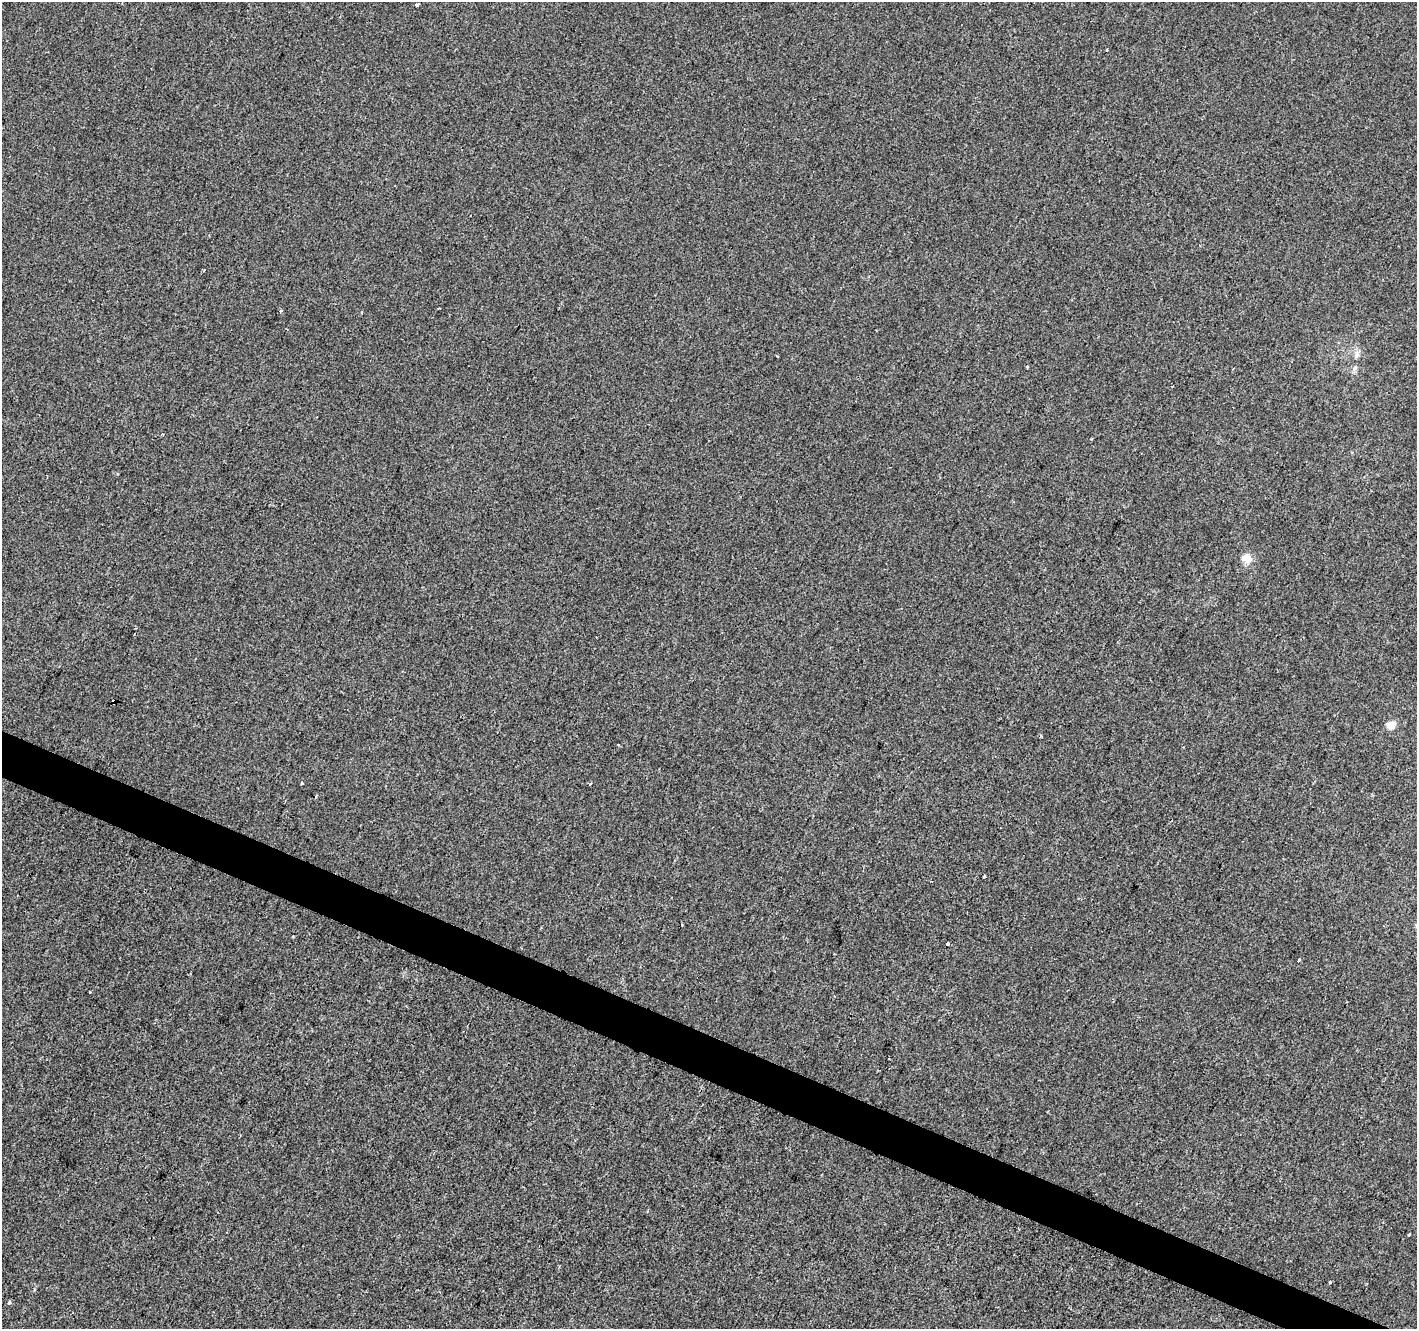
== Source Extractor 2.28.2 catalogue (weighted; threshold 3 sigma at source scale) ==
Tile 6 of 4 x 4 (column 2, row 2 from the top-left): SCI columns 1422-2836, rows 2924-4250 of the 5667 x 5782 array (HDU 1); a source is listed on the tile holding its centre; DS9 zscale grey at full resolution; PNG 1419 x 1331 px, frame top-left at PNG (2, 2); no overlay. Shown black and unused: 3% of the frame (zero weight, under 2 of 3 exposures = <1% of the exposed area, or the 3 px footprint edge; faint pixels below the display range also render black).
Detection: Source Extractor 2.28.2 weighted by HDU 2 'WHT'; one run over the whole footprint, this tile lists its part. Background -6.41e-04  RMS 0.0041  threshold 0.0186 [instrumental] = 3 sigma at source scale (4.5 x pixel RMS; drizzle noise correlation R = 1.50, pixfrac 1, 0.0396/0.0396 arcsec/px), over >= 5 px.
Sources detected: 24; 3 cosmic-ray / hot-pixel residue — not listed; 1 inside a brighter listed object's ellipse — not listed separately; the other 20 listed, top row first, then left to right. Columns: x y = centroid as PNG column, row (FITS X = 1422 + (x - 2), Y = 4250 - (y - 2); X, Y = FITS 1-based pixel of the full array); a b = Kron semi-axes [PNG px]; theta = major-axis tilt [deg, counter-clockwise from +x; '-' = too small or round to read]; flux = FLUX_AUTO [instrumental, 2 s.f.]
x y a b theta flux
417 5 4 3 - 0.87
1107 50 3 3 - 0.73
439 308 2 2 - 0.36
1356 355 8 6 69 1.3
777 356 3 2 - 0.34
1027 367 3 2 - 0.54
1354 368 8 6 49 1.2
162 434 3 3 - 0.4
1092 439 4 3 - 0.5
1245 558 12 12 - 3
1391 725 10 8 12 3.3
301 783 3 3 - 0.57
590 784 4 3 - 0.4
984 876 3 3 - 1.5
947 944 3 3 - 2.2
1299 960 4 3 - 1
90 992 3 3 - 1.3
1409 1235 4 2 - 0.55
1330 1282 3 3 - 1
9 1303 4 4 - 1